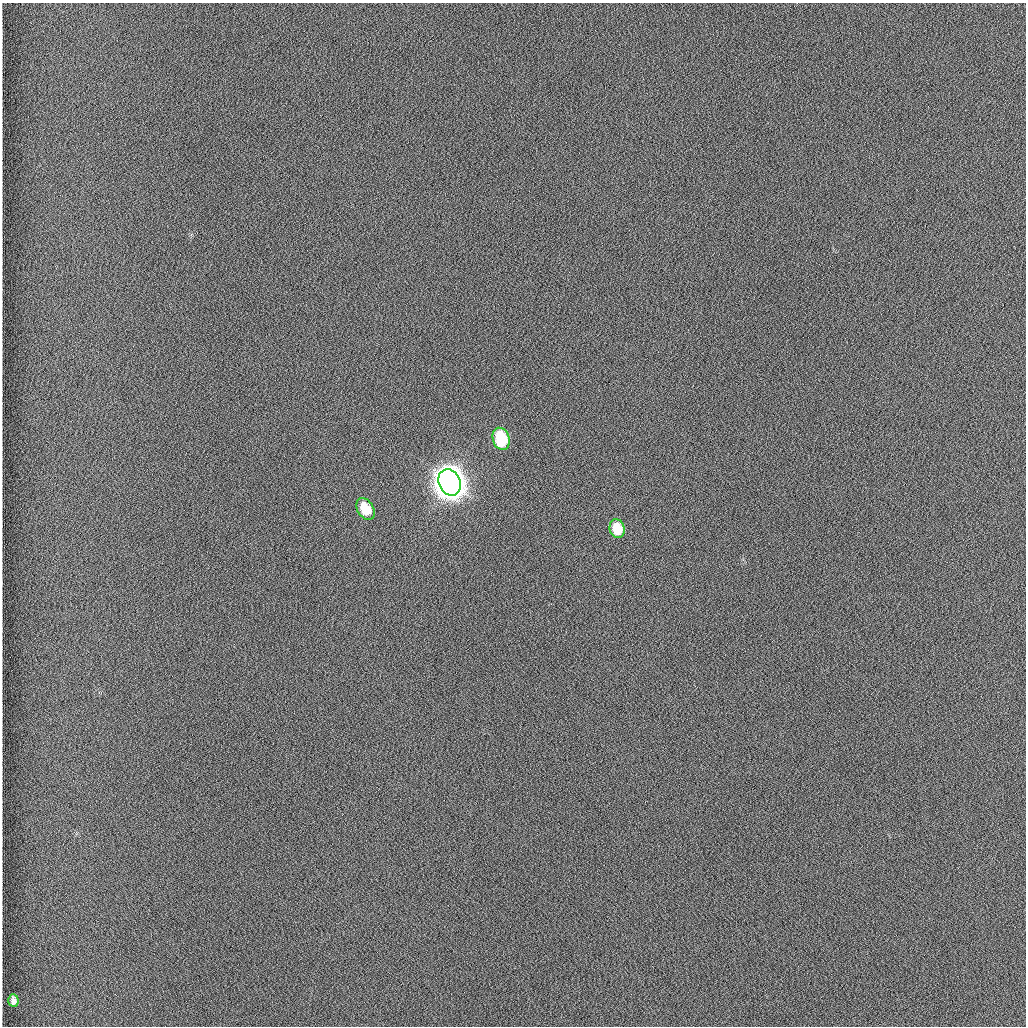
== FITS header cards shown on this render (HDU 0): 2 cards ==
NAXIS1  =                 1024 /fastest changing axis
NAXIS2  =                 1024 /next to fastest changing axis

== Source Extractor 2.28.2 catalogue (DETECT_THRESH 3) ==
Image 1024 x 1024 px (HDU 0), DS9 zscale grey, 1 PNG px = 1 image px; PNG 1028 x 1028 px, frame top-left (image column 1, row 1024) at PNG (2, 3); each listed source drawn as its Kron ellipse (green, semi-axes under 4 px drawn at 4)
Background 1260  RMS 5.9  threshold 17.8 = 3 sigma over >= 5 px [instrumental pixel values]
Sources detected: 5; all 5 listed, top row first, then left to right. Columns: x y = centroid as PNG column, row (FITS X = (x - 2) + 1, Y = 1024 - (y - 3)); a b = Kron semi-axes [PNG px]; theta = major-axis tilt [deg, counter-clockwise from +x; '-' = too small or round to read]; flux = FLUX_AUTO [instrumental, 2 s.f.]
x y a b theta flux
501 439 11 8 -72 2.2e+04
449 482 13 10 -64 1.0e+06
365 509 12 8 -60 8.7e+03
617 529 10 7 -73 9.0e+03
13 1001 6 5 - 1.9e+03